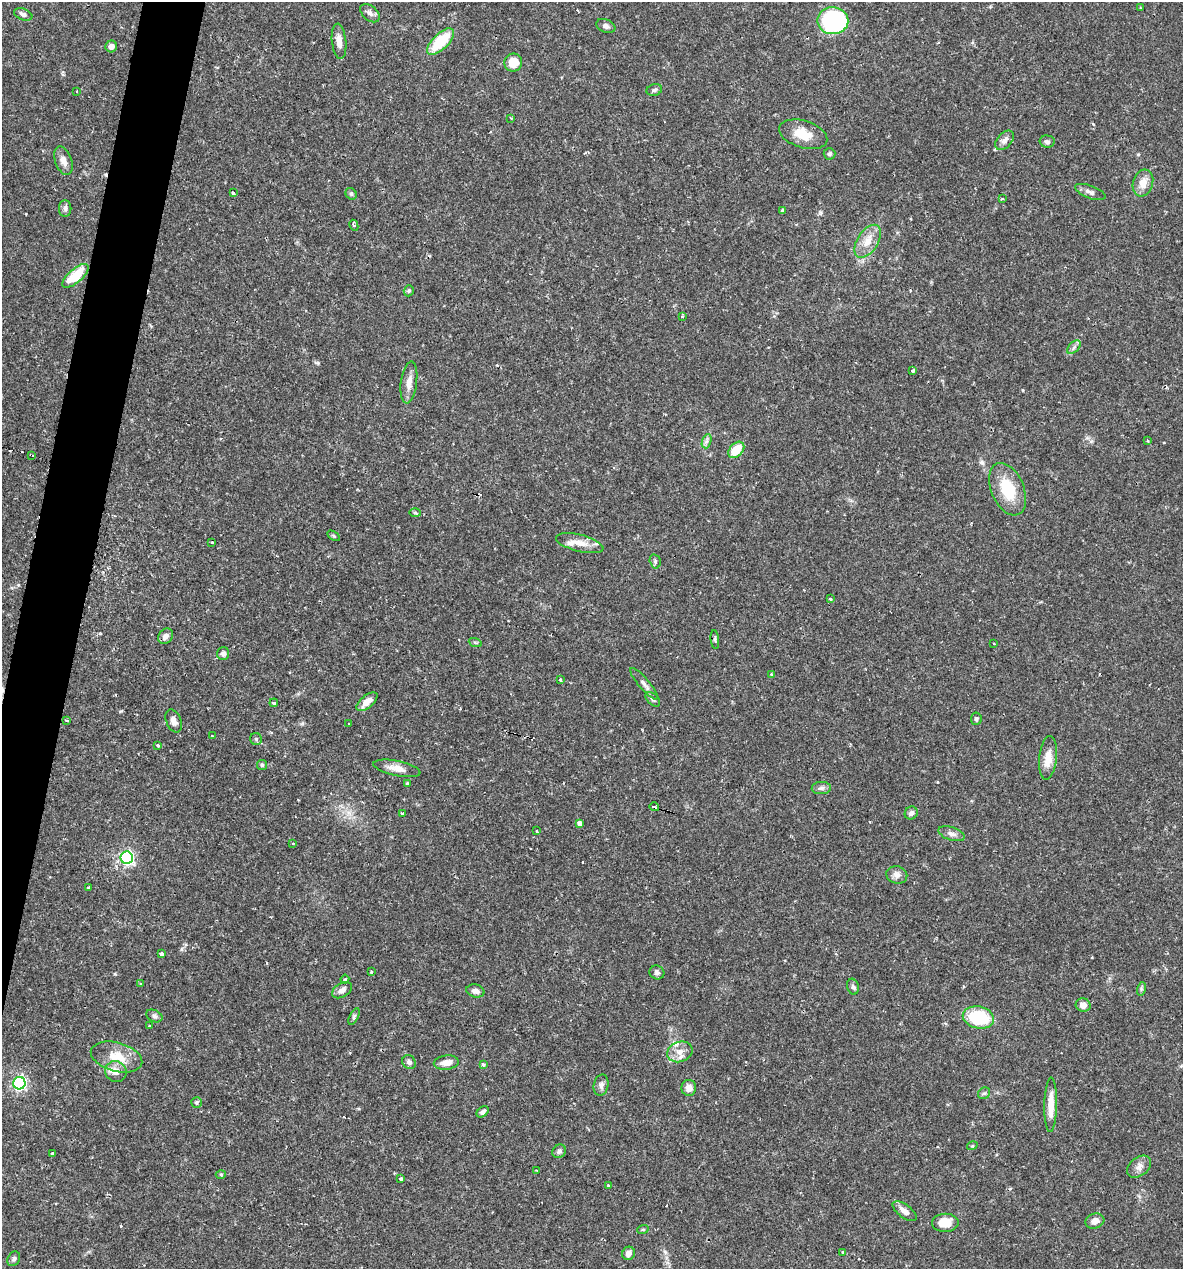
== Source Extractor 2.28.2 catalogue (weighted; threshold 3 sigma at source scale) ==
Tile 7 of 4 x 4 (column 3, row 2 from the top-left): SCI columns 2610-3790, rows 2537-3803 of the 5092 x 5073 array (HDU 1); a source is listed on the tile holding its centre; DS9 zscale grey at full resolution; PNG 1185 x 1271 px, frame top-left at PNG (2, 2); each listed source drawn as its Kron ellipse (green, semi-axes under 4 px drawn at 4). Shown black and unused: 4% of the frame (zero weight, under 2 of 3 exposures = <1% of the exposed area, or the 3 px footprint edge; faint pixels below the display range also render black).
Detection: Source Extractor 2.28.2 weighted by HDU 2 'WHT'; one run over the whole footprint, this tile lists its part. Background 0.0426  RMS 0.0032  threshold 0.0144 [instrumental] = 3 sigma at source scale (4.5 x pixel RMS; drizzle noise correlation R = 1.50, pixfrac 1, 0.05/0.05 arcsec/px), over >= 5 px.
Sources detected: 133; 11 cosmic-ray / hot-pixel residue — neither listed nor drawn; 4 inside a brighter listed object's ellipse — not listed separately; the other 118 listed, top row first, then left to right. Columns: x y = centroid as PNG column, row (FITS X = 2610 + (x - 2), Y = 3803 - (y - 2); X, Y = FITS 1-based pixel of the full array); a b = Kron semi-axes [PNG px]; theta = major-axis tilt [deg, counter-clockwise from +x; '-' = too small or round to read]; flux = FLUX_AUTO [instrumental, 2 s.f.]
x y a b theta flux
1140 8 3 3 - 0.26
370 13 11 7 -41 1.3
23 14 9 5 -21 1.1
833 21 15 13 -2 43
606 26 10 6 -23 1.1
339 41 18 7 -84 2.4
440 42 17 8 44 12
111 46 6 5 - 1.9
513 62 9 9 - 5.2
654 90 8 5 17 0.73
77 92 3 2 - 0.54
511 118 4 3 - 0.4
803 134 25 13 -17 6.3
1004 140 11 7 49 1.6
1047 142 7 6 - 0.73
830 154 6 5 - 0.66
63 161 15 8 -70 2.1
1143 183 13 10 73 3.5
1090 192 16 6 -20 1.4
233 193 3 3 - 1.1
351 194 6 5 - 0.63
1002 199 3 2 - 0.48
65 208 8 6 -90 0.94
782 210 3 3 - 0.59
354 225 6 3 -63 0.48
868 241 18 10 58 4.4
75 276 16 7 41 9.7
409 291 6 5 - 0.55
682 316 3 3 - 0.49
1074 347 8 5 45 0.85
913 370 3 3 - 0.75
409 382 21 8 82 2.8
707 441 7 4 71 0.83
1148 441 3 3 - 0.58
736 450 9 6 46 6.4
31 455 4 3 - 1.4
1008 489 27 16 -67 12
415 513 6 4 -2 0.51
334 536 7 4 -31 0.42
212 542 3 3 - 0.42
580 543 24 8 -14 3.6
655 561 7 5 -75 0.71
830 599 3 3 - 0.96
165 636 8 7 - 1.7
715 639 9 4 -83 0.53
475 642 6 4 -19 0.46
994 643 3 2 - 0.47
223 654 6 6 - 1.2
771 674 4 3 - 0.28
560 680 4 3 - 0.39
644 684 20 5 -49 1.7
653 699 9 5 -43 0.77
367 702 12 6 40 3.1
274 703 4 3 - 2.3
976 719 6 5 - 0.62
67 720 3 3 - 0.36
174 721 12 7 -68 1.8
349 724 3 2 - 0.39
212 736 3 2 - 0.23
256 739 6 5 - 0.61
158 745 3 3 - 1.2
1048 758 22 9 84 4.4
262 765 5 5 - 0.55
397 768 24 7 -11 3.3
407 783 4 3 - 0.5
821 788 9 6 2 0.99
654 807 5 3 - 16
403 813 3 3 - 2.9
911 813 7 6 - 1.1
580 824 4 4 - 1.4
537 831 4 2 - 0.22
951 834 14 6 -18 1.5
293 843 4 3 - 0.28
127 858 6 6 - 69
897 875 10 8 -18 1.6
89 888 3 3 - 1.2
161 954 4 3 - 0.9
371 972 3 3 - 0.55
657 972 7 7 - 0.88
345 979 4 3 - 0.3
141 984 4 3 - 0.29
853 987 8 5 -73 0.75
1141 989 7 4 73 0.57
342 990 11 7 31 1.7
475 991 9 6 -13 1.4
1083 1005 7 6 - 2.3
154 1016 8 6 -26 0.89
354 1016 9 4 64 0.62
978 1017 16 11 -12 17
150 1025 3 2 - 0.32
680 1052 13 10 21 2.8
117 1057 26 14 -15 7.1
409 1062 7 6 - 0.94
446 1063 12 7 6 3
483 1065 4 4 - 0.66
116 1071 11 10 - 2.6
19 1083 6 6 - 71
601 1085 10 7 78 1.4
689 1088 8 7 - 2.2
984 1093 6 5 - 0.61
196 1102 5 5 - 0.52
1051 1105 27 6 89 4.9
483 1112 7 4 40 0.88
972 1146 5 3 - 0.31
559 1151 7 6 - 0.9
52 1153 3 3 - 1.5
1139 1167 13 9 38 2
537 1170 3 2 - 0.46
221 1174 5 3 - 0.34
401 1179 3 3 - 0.79
608 1186 3 3 - 0.47
905 1211 14 6 -37 2.1
1095 1221 10 7 17 2
945 1223 13 9 1 5.8
643 1229 6 3 19 0.34
842 1252 2 2 - 0.28
629 1253 7 6 - 1.6
14 1259 8 6 63 0.83
Overlapping masked pixels (flux is a lower limit): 2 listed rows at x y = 31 455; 654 807
Unlisted compact peaks at least as high as the median listed source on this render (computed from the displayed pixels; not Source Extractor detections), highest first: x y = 115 974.